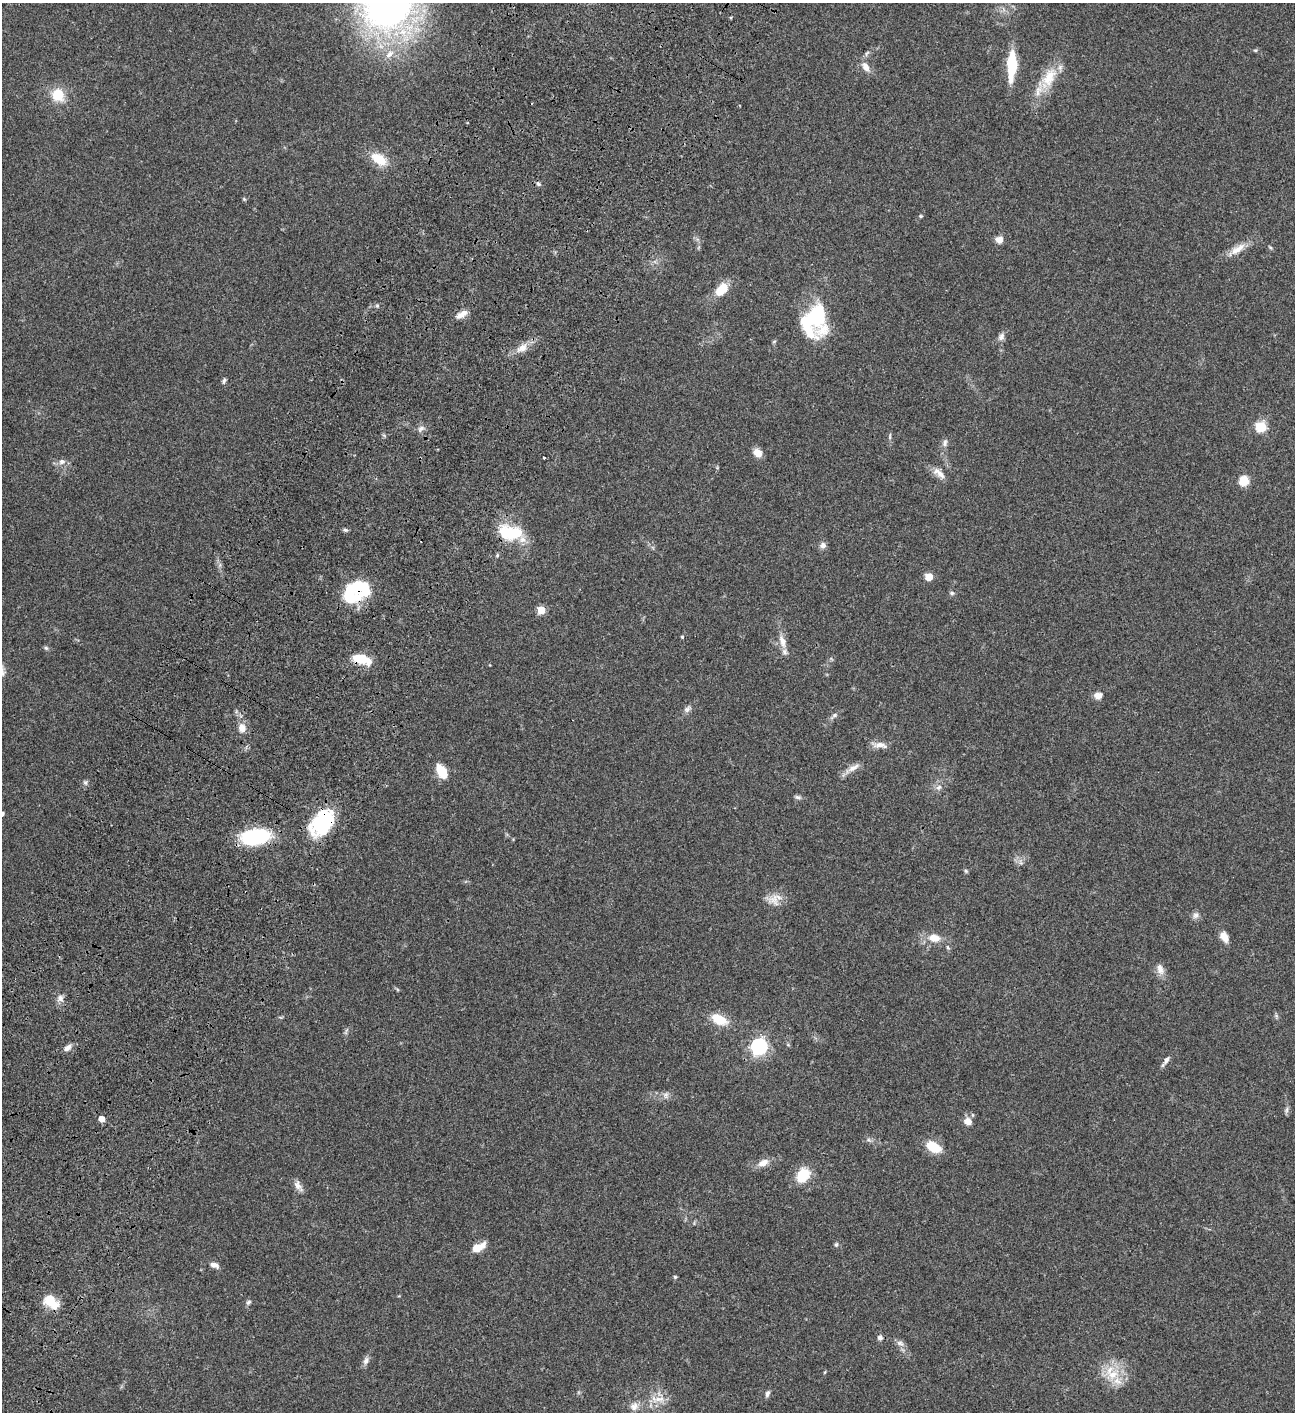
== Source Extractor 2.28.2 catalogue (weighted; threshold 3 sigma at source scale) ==
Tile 7 of 4 x 4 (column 3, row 2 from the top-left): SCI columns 3090-4382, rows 3023-4432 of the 6050 x 6048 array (HDU 1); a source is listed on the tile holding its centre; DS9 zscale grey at full resolution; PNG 1297 x 1414 px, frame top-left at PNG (2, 3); no overlay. Shown black and unused: <1% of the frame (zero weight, under 3 of 4 exposures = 13% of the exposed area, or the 3 px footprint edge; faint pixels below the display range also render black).
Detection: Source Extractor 2.28.2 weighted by HDU 2 'WHT'; one run over the whole footprint, this tile lists its part. Background 0.0636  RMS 0.0058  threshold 0.0261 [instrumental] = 3 sigma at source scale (4.5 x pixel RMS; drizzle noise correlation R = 1.50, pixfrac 1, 0.05/0.05 arcsec/px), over >= 5 px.
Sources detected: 97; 6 inside a brighter listed object's ellipse — not listed separately; the other 91 listed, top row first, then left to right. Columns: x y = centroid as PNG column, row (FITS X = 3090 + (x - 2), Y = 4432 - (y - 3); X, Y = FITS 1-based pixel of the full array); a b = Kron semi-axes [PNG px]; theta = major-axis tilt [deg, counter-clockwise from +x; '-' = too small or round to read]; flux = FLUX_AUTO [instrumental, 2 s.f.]
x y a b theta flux
389 3 44 34 55 340
1255 50 6 3 -18 0.6
867 53 9 4 55 1.3
390 54 14 8 44 4.8
1012 66 33 9 87 20
866 67 12 8 -61 4.2
1049 77 32 17 61 15
58 95 12 11 - 14
379 159 20 12 -30 12
538 184 7 5 -41 1.1
244 199 6 4 -45 0.6
921 216 5 4 - 0.65
999 240 7 7 - 4
1270 247 6 3 -19 0.67
1238 249 25 9 33 6.7
722 289 14 9 45 12
377 306 6 4 0 0.83
463 313 12 9 31 3.3
812 321 36 30 -88 40
1001 337 11 7 63 2.4
522 348 15 10 30 5.4
224 381 9 4 71 1.1
1261 426 6 5 - 38
421 429 11 7 36 2.2
890 436 10 3 82 0.93
945 443 11 5 76 1.9
757 453 10 8 -38 4.5
544 457 3 3 - 1.5
62 462 10 8 16 2.5
939 473 20 8 -40 4.4
1244 481 7 7 - 13
345 530 7 5 -18 0.97
511 533 30 17 -7 24
823 545 8 8 - 2.2
929 577 5 5 - 13
361 586 25 17 -56 20
952 593 6 5 - 1.1
541 610 5 5 - 16
682 637 4 4 - 0.63
782 641 19 8 -71 5
46 648 6 5 - 0.92
361 659 21 10 -18 13
1098 696 10 9 - 3.2
687 709 11 6 36 2
835 715 8 5 27 1.4
242 728 10 8 -76 4.6
881 745 17 8 -13 4
853 768 19 7 31 4.1
441 771 13 8 -61 14
85 782 8 6 -74 1.2
939 787 9 7 28 2.3
798 797 9 5 -8 1.3
2 814 4 4 - 1.9
322 822 32 20 53 38
255 837 25 13 7 49
966 871 5 5 - 0.76
774 898 19 17 82 6.5
1195 915 9 8 - 2
1224 937 12 8 -59 5.1
934 938 16 10 -9 7.1
948 948 6 3 -20 0.67
1160 969 16 9 -76 3.8
60 998 10 8 -78 2.6
719 1019 19 11 -26 11
346 1032 10 4 77 1
788 1045 6 3 -19 0.61
759 1046 7 6 - 150
68 1048 11 6 42 2.6
1166 1060 12 5 55 2.3
666 1095 10 7 -89 2
1287 1110 10 4 79 1.3
102 1119 5 5 - 5.1
968 1121 8 7 - 5
869 1140 7 4 -18 1.1
933 1147 17 10 -30 12
763 1163 16 8 25 4.5
803 1175 16 12 56 15
298 1186 16 8 -59 3.2
836 1245 6 5 - 0.91
478 1247 13 6 28 9.4
214 1265 11 6 -18 2.7
675 1277 5 4 - 0.7
51 1302 19 12 -39 12
248 1302 8 5 40 1.2
880 1338 6 6 - 1.8
900 1343 12 6 -23 2.2
366 1361 12 7 63 2.3
1113 1375 17 13 21 11
767 1393 9 5 68 1.6
659 1399 22 8 9 6.4
634 1406 12 10 37 3.7
Overlapping masked pixels (flux is a lower limit): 5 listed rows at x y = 511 533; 361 586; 361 659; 322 822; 255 837
Isophote crosses this tile's border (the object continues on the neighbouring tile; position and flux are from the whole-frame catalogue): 2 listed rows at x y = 389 3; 2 814